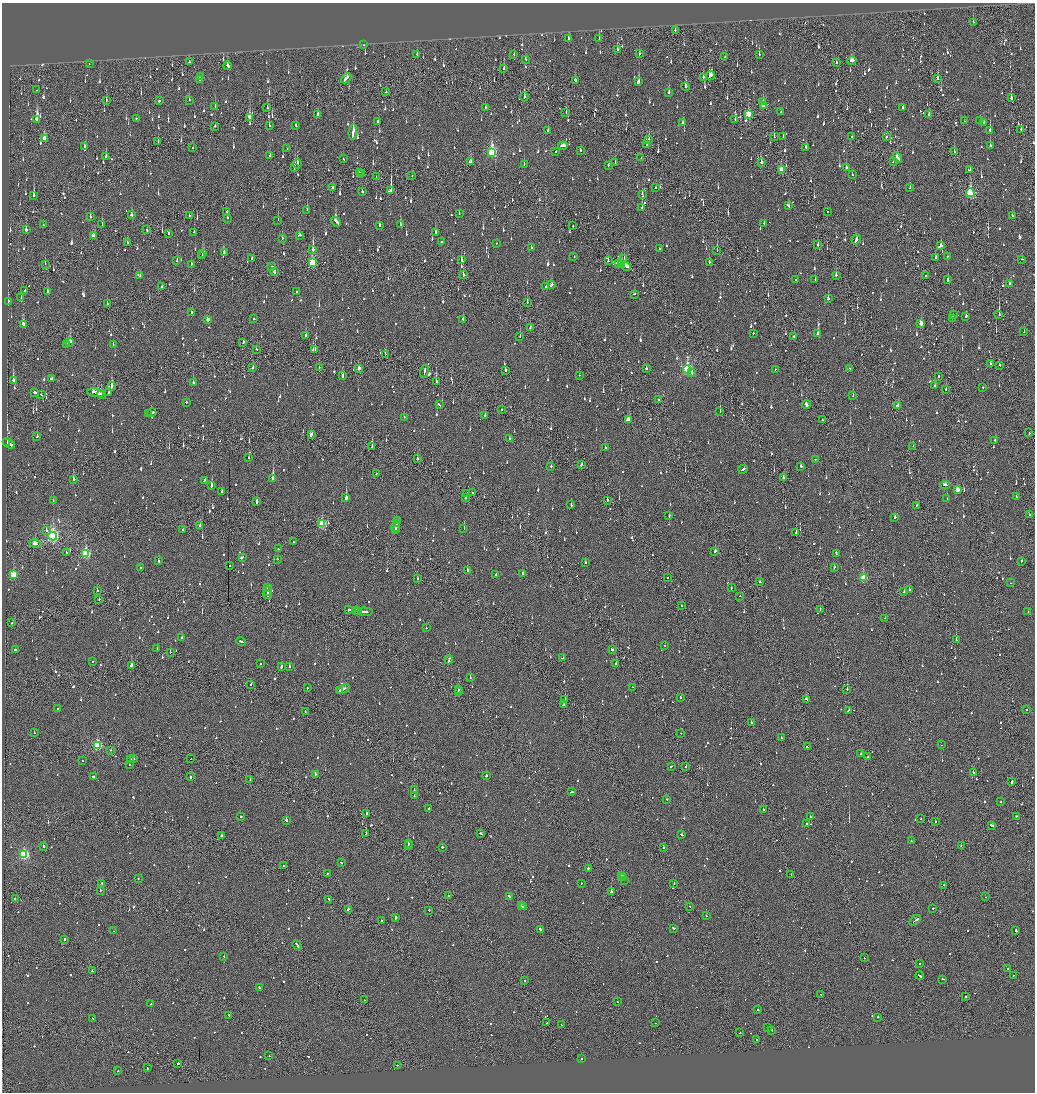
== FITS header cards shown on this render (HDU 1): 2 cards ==
NAXIS1  =                 2065
NAXIS2  =                 2180

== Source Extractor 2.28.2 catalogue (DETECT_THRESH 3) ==
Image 2065 x 2180 px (HDU 1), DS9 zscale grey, zoomed out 1/2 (1 PNG px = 2 x 2 image px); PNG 1037 x 1094 px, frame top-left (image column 1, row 2179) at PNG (2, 3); each listed source drawn as its Kron ellipse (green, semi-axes under 4 px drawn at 4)
Background -0.136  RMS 0.073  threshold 0.22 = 3 sigma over >= 5 px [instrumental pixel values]
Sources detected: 1813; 104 cannot appear on this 1/2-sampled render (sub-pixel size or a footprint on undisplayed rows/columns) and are neither listed nor drawn; of the other 1709, the 500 brightest by FLUX_AUTO listed and drawn (1209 fainter detections omitted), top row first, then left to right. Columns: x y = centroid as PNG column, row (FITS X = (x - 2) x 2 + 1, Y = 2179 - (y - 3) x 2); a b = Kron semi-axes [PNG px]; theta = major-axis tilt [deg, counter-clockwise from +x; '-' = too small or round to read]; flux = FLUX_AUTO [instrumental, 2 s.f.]
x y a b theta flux
973 22 2 2 - 91
675 30 2 1 - 95
568 38 3 2 - 77
599 39 2 1 - 150
364 45 2 2 - 88
617 50 3 2 - 150
417 54 3 2 - 130
514 54 2 1 - 72
639 54 3 2 - 63
759 54 2 2 - 160
725 57 2 2 - 130
525 59 2 2 - 71
189 61 2 1 - 66
852 61 4 3 - 130
837 62 2 1 - 120
89 64 2 1 - 85
228 66 4 2 - 200
504 68 4 2 - 110
710 76 5 2 - 740
200 77 2 2 - 160
703 77 2 2 - 200
346 78 6 2 42 260
938 78 2 2 - 69
199 79 2 2 - 110
575 80 3 2 - 81
639 82 4 2 - 120
685 87 4 2 - 690
36 90 2 2 - 140
386 92 2 2 - 66
669 92 3 2 - 83
524 97 5 2 - 67
1011 98 3 2 - 240
189 100 3 2 - 71
106 101 3 1 - 71
159 101 2 2 - 69
763 101 2 2 - 75
215 106 3 2 - 140
763 106 3 3 - 280
486 107 3 2 - 86
903 107 3 2 - 110
267 108 4 2 - 90
781 112 2 2 - 79
566 113 3 1 - 69
748 114 4 3 - 370
929 114 2 2 - 130
317 115 3 2 - 120
249 117 4 2 - 980
136 118 2 2 - 67
37 119 3 2 - 4400
735 120 3 1 - 120
980 120 2 2 - 73
378 121 3 2 - 76
964 121 2 2 - 95
683 123 3 3 - 85
984 123 2 2 - 130
296 125 3 2 - 74
215 126 2 2 - 81
269 126 3 2 - 73
1021 129 2 2 - 130
548 130 3 2 - 80
990 130 3 2 - 200
353 132 7 2 83 560
774 137 3 2 - 130
783 137 3 2 - 100
852 137 2 2 - 76
886 137 2 2 - 100
44 139 4 2 - 180
649 139 3 2 - 69
158 141 3 2 - 63
646 144 3 2 - 160
84 146 2 2 - 75
563 146 5 2 - 230
990 146 2 2 - 510
806 147 4 2 - 950
193 148 2 2 - 64
287 149 2 2 - 77
580 150 2 2 - 72
556 151 2 2 - 64
492 152 4 3 - 1100
954 152 3 1 - 95
270 155 2 2 - 81
106 156 2 2 - 200
641 158 2 1 - 67
897 158 5 2 - 210
343 159 2 2 - 63
893 161 3 2 - 71
470 162 3 2 - 240
762 162 2 2 - 350
615 163 2 2 - 71
297 164 5 3 - 190
524 164 3 2 - 85
608 165 2 2 - 120
295 168 2 2 - 360
846 168 3 2 - 130
970 169 3 2 - 340
781 170 4 3 - 330
359 172 2 2 - 140
361 173 2 1 - 65
412 175 2 1 - 68
852 175 2 2 - 270
376 177 2 1 - 64
333 188 3 2 - 160
656 188 2 2 - 72
910 188 3 2 - 65
391 190 4 1 - 680
362 191 2 2 - 170
970 193 4 3 - 1200
642 194 3 2 - 67
34 195 4 2 - 420
788 206 4 2 - 160
642 208 3 2 - 160
307 210 2 2 - 62
227 211 2 2 - 320
827 212 2 1 - 110
459 214 2 2 - 240
131 215 3 2 - 89
189 215 2 1 - 360
90 216 3 2 - 100
1012 216 3 2 - 66
227 218 3 2 - 110
278 220 3 1 - 81
336 222 5 2 - 190
764 223 2 2 - 70
102 224 3 2 - 110
43 225 2 2 - 100
379 225 3 2 - 94
400 225 3 2 - 130
573 226 2 2 - 86
26 229 3 2 - 340
147 230 2 2 - 110
194 232 2 2 - 92
169 233 2 2 - 200
435 233 3 2 - 290
299 235 3 2 - 75
93 236 4 3 - 170
282 238 2 2 - 180
856 239 5 2 - 270
441 242 2 2 - 190
128 243 2 2 - 260
497 243 2 1 - 87
818 245 3 2 - 97
941 246 3 2 - 240
531 247 2 2 - 90
313 249 2 2 - 480
659 249 2 2 - 74
717 251 2 1 - 220
203 253 4 2 - 210
224 253 3 2 - 190
202 255 2 2 - 98
947 256 2 2 - 180
574 257 2 2 - 66
252 258 3 2 - 81
624 258 4 2 - 72
936 258 3 2 - 180
1022 259 2 1 - 67
462 260 3 2 - 120
177 261 3 2 - 97
608 261 2 2 - 62
312 262 4 3 - 730
709 262 2 2 - 160
618 263 3 3 - 150
45 264 3 1 - 83
191 264 2 2 - 160
621 265 4 3 - 130
626 266 5 3 - 180
271 267 3 2 - 180
274 272 3 2 - 210
463 275 2 2 - 97
836 275 3 2 - 160
140 276 3 2 - 82
925 276 2 1 - 110
795 279 2 2 - 73
815 280 3 2 - 74
948 280 2 2 - 140
551 284 3 2 - 440
1010 284 3 2 - 130
161 287 2 2 - 67
546 287 2 2 - 110
25 290 2 2 - 69
47 291 3 2 - 130
296 291 2 2 - 67
635 294 3 2 - 250
21 298 3 2 - 100
828 299 3 2 - 210
8 301 4 2 - 280
527 302 3 1 - 130
107 304 2 1 - 210
192 312 2 2 - 92
999 314 3 1 - 470
953 315 2 2 - 65
966 316 3 2 - 80
953 318 2 2 - 66
207 319 3 2 - 68
254 319 2 2 - 120
463 319 3 2 - 110
921 323 3 2 - 190
23 324 4 2 - 270
530 327 3 2 - 150
1024 332 2 2 - 170
753 333 2 2 - 80
818 334 3 2 - 250
306 335 3 2 - 350
520 336 3 2 - 63
794 336 2 2 - 77
70 342 4 3 - 190
243 342 3 2 - 82
67 344 3 2 - 120
113 344 3 2 - 68
257 349 3 2 - 74
315 349 2 2 - 89
385 354 2 2 - 82
990 363 2 2 - 120
999 365 2 1 - 410
319 367 2 2 - 71
253 368 3 2 - 87
359 368 3 2 - 91
646 368 2 2 - 130
850 368 2 2 - 94
687 369 4 3 - 1600
775 369 2 2 - 74
505 370 3 2 - 88
424 371 6 1 76 250
691 373 2 2 - 95
579 375 2 1 - 68
343 376 2 2 - 380
938 376 2 2 - 100
51 379 2 2 - 92
13 380 3 2 - 680
193 382 2 2 - 150
436 382 3 2 - 210
112 386 4 2 - 310
935 386 2 2 - 83
983 387 2 2 - 91
946 389 2 2 - 81
35 392 3 2 - 220
109 392 3 2 - 84
95 393 8 3 -9 430
102 394 4 2 - 160
41 395 2 1 - 260
853 395 2 2 - 71
659 400 2 2 - 70
186 402 2 2 - 100
806 404 4 2 - 180
439 405 4 2 - 180
897 405 3 2 - 97
502 409 2 1 - 110
720 411 2 1 - 180
152 413 4 2 - 260
148 414 2 2 - 170
485 416 3 2 - 98
404 417 2 2 - 69
628 419 4 2 - 190
822 420 2 1 - 290
1029 433 2 2 - 150
311 434 3 2 - 300
37 436 3 2 - 80
509 439 2 2 - 63
995 440 2 2 - 80
7 442 2 2 - 88
9 444 7 2 -33 400
913 446 2 1 - 66
372 447 2 1 - 160
605 448 2 2 - 110
249 458 2 2 - 71
417 459 2 2 - 330
815 459 2 2 - 81
581 465 3 2 - 80
801 466 2 2 - 64
551 467 2 2 - 71
743 469 5 2 - 170
376 473 2 2 - 67
784 478 2 2 - 100
73 479 2 2 - 170
273 479 3 2 - 710
204 480 4 2 - 130
212 485 3 2 - 430
945 485 4 2 - 210
957 490 3 2 - 190
222 492 3 2 - 93
473 492 2 2 - 100
467 494 2 2 - 120
346 497 3 2 - 1500
1016 497 2 2 - 75
465 498 2 2 - 170
947 499 2 2 - 110
607 500 3 1 - 180
53 501 2 2 - 80
257 502 3 2 - 250
571 505 2 2 - 130
916 505 2 2 - 200
1029 515 2 2 - 140
669 516 3 2 - 80
895 517 2 2 - 99
397 521 3 2 - 130
397 523 3 1 - 150
322 524 3 3 - 540
200 525 2 2 - 110
396 527 4 2 - 210
464 528 2 2 - 160
46 530 2 2 - 83
183 530 3 2 - 90
395 530 2 2 - 87
796 533 2 2 - 220
53 536 4 3 - 2900
294 542 3 2 - 83
35 544 5 2 - 150
278 549 2 2 - 73
715 551 2 2 - 150
66 552 3 2 - 78
836 553 3 2 - 99
86 554 4 3 - 1200
242 557 3 2 - 79
277 559 2 2 - 90
158 561 2 2 - 190
1022 561 2 2 - 68
585 562 2 2 - 76
229 566 2 2 - 110
834 567 2 2 - 63
140 568 2 2 - 180
467 571 3 2 - 330
523 573 2 2 - 67
14 575 3 3 - 580
496 575 4 2 - 190
863 577 3 3 - 540
668 578 2 1 - 250
417 579 2 1 - 170
760 582 2 2 - 80
1010 583 2 1 - 140
267 588 2 1 - 81
731 588 2 2 - 75
909 589 2 2 - 110
97 590 2 2 - 74
267 591 4 2 - 300
904 592 2 2 - 110
268 594 4 1 - 210
740 596 2 2 - 69
99 599 2 2 - 79
681 606 2 1 - 86
349 610 2 2 - 270
820 610 2 1 - 100
356 611 3 2 - 150
359 611 3 1 - 140
1028 611 2 2 - 97
365 612 7 2 -4 300
885 618 2 2 - 70
12 623 2 2 - 91
426 628 2 2 - 120
182 638 2 2 - 70
956 640 2 1 - 260
241 641 5 2 - 160
665 646 2 2 - 210
157 649 2 2 - 69
612 649 3 2 - 100
15 650 2 2 - 1300
170 652 2 1 - 160
563 658 3 2 - 110
449 660 5 2 - 160
93 662 2 2 - 110
616 663 2 2 - 120
260 664 2 2 - 150
131 665 2 2 - 240
281 666 3 2 - 110
289 666 2 2 - 74
470 677 2 2 - 110
251 684 2 2 - 90
632 687 2 1 - 66
307 688 2 2 - 170
343 689 6 2 29 190
847 689 2 1 - 190
459 690 2 2 - 98
340 691 3 1 - 76
458 692 2 1 - 390
681 697 2 2 - 83
807 699 3 2 - 170
565 700 2 1 - 75
564 705 2 2 - 260
57 708 2 2 - 70
848 710 3 2 - 130
1027 710 2 2 - 82
305 711 2 2 - 83
751 723 2 2 - 200
34 733 2 1 - 87
681 733 2 1 - 87
781 738 2 2 - 81
941 745 2 1 - 110
97 746 3 3 - 1100
807 747 2 2 - 70
111 750 2 1 - 72
861 753 2 2 - 290
867 757 2 1 - 130
131 759 2 2 - 140
133 759 2 2 - 140
190 759 2 1 - 70
82 761 2 2 - 140
129 765 2 2 - 67
671 766 3 2 - 66
686 766 2 2 - 77
973 773 2 2 - 270
315 774 2 2 - 110
486 776 2 2 - 220
93 777 2 2 - 74
190 777 2 2 - 110
250 780 2 1 - 75
1012 781 3 2 - 220
414 790 2 2 - 100
572 792 3 2 - 73
414 796 2 2 - 63
666 799 2 2 - 96
1000 802 2 2 - 360
428 808 4 2 - 140
763 810 2 2 - 140
367 813 2 2 - 350
1016 816 2 1 - 240
240 817 3 2 - 100
810 817 2 2 - 100
921 819 2 2 - 71
286 820 2 2 - 660
935 822 2 2 - 220
807 824 2 2 - 130
992 825 4 2 - 180
366 833 2 1 - 210
480 833 3 2 - 98
681 835 2 2 - 160
221 836 2 2 - 170
911 841 2 2 - 130
408 843 2 2 - 130
961 845 2 1 - 100
43 846 2 2 - 300
408 846 2 2 - 220
442 847 2 2 - 160
663 847 2 2 - 130
24 854 3 3 - 1700
341 863 3 2 - 110
284 866 2 1 - 64
588 868 2 2 - 250
327 873 2 2 - 87
791 874 2 2 - 81
622 876 2 1 - 110
623 878 3 2 - 420
138 879 2 2 - 71
624 880 2 2 - 73
102 883 2 2 - 65
581 883 2 2 - 64
674 884 3 1 - 89
944 885 2 2 - 100
100 891 2 1 - 290
611 892 2 2 - 1200
448 895 2 1 - 100
509 896 4 2 - 110
985 897 2 1 - 120
15 899 2 2 - 220
329 899 3 1 - 69
521 906 2 1 - 97
690 906 2 1 - 110
523 907 3 2 - 160
933 908 2 2 - 110
349 909 3 2 - 250
429 910 2 1 - 120
706 916 2 1 - 110
395 918 3 2 - 940
915 920 7 2 33 280
381 921 2 2 - 83
674 928 3 2 - 340
540 929 3 2 - 340
114 931 2 1 - 130
1016 931 2 2 - 280
65 939 2 2 - 150
297 945 5 2 - 150
224 956 2 2 - 160
864 958 2 1 - 130
919 963 2 2 - 180
1008 968 2 1 - 63
92 971 2 1 - 190
1013 975 2 2 - 85
920 976 4 2 - 150
942 979 3 2 - 120
524 981 2 2 - 160
259 988 2 2 - 84
821 994 2 1 - 69
966 997 2 1 - 1200
364 1000 2 1 - 89
617 1002 2 2 - 150
151 1004 2 2 - 64
758 1010 2 2 - 76
229 1015 2 2 - 74
878 1017 2 2 - 350
93 1018 2 2 - 250
547 1023 2 1 - 65
655 1023 2 1 - 100
561 1025 2 2 - 160
767 1027 2 2 - 81
772 1030 2 1 - 110
740 1033 2 2 - 120
756 1039 2 2 - 78
269 1056 2 2 - 67
582 1059 2 2 - 100
178 1063 2 2 - 130
397 1065 2 2 - 77
147 1068 2 2 - 83
118 1071 2 2 - 110
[1209 fainter detections neither listed nor drawn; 104 sub-pixel or undisplayed-footprint detections neither listed nor drawn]